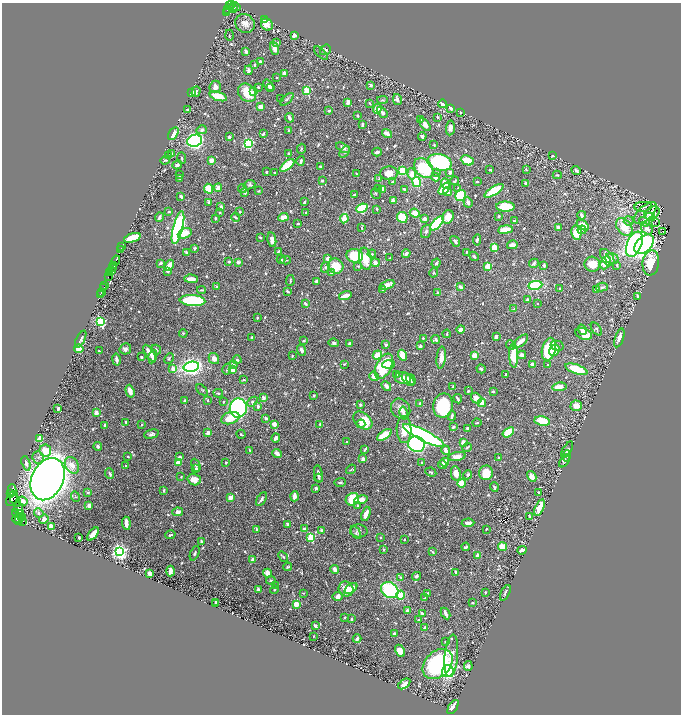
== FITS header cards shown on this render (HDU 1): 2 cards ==
NAXIS1  =                 1358
NAXIS2  =                 1424

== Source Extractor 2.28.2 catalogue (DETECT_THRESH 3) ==
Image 1358 x 1424 px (HDU 1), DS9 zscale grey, zoomed out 1/2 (1 PNG px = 2 x 2 image px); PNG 683 x 716 px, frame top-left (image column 2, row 1423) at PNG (2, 3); each listed source drawn as its Kron ellipse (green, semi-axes under 4 px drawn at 4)
Background 0.43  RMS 0.012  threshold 0.0353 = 3 sigma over >= 5 px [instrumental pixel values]
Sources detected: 854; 37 cannot appear on this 1/2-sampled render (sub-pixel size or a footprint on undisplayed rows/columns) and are neither listed nor drawn; of the other 817, the 500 brightest by FLUX_AUTO listed and drawn (317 fainter detections omitted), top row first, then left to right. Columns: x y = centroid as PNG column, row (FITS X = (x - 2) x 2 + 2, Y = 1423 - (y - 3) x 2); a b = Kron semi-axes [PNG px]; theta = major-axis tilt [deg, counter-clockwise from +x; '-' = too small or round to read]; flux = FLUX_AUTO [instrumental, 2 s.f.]
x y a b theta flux
231 4 3 2 - 120
229 5 3 1 - 92
235 7 5 3 - 110
233 8 2 2 - 58
228 10 2 2 - 150
226 12 2 2 - 100
265 20 4 2 - 7.2
245 23 10 9 - 16
267 24 6 5 - 20
229 35 6 3 -89 2.4
294 35 4 3 - 13
277 43 4 3 - 4.2
274 49 6 4 -71 14
325 50 5 5 - 5.5
246 51 3 2 - 6.7
321 53 8 3 -42 3.1
260 62 2 2 - 13
254 65 4 2 - 2.3
248 70 5 3 - 8.7
285 73 3 2 - 29
277 77 3 2 - 2.3
268 85 6 3 -54 14
371 85 2 2 - 10
215 87 6 5 - 10
258 87 2 2 - 2.5
270 88 4 3 - 14
307 91 3 3 - 130
196 92 5 3 - 5.1
254 92 3 3 - 4.9
192 93 4 3 - 25
247 93 10 8 -47 59
218 96 9 4 -18 51
281 99 4 3 - 2.7
287 99 8 4 39 5.4
397 99 6 3 -78 8.9
382 100 5 4 - 3.2
348 102 4 2 - 15
369 103 3 2 - 2.2
443 104 4 3 - 13
260 107 3 3 - 19
451 108 3 2 - 9.6
377 109 5 4 - 38
187 110 3 2 - 3.5
329 111 3 3 - 4.1
382 112 6 3 -47 8.8
461 113 3 2 - 2.3
358 116 3 2 - 2.4
438 117 3 2 - 3.5
289 118 5 2 - 9.7
421 120 3 3 - 2.9
362 125 3 2 - 6.6
425 125 7 4 -54 14
450 128 7 4 85 14
202 130 5 4 - 6.8
288 131 3 2 - 2.5
387 133 5 3 - 17
173 134 7 4 59 31
263 134 4 2 - 4
422 136 4 2 - 7.2
229 137 3 3 - 3.8
195 141 7 6 - 690
248 144 3 3 - 340
434 145 2 2 - 2.3
343 148 7 3 -28 8.2
301 149 5 3 - 2.8
345 152 6 4 48 4.4
377 152 4 3 - 7.3
172 154 3 2 - 7.5
288 154 4 2 - 4.3
553 155 4 2 - 2.2
169 156 4 3 - 5.4
182 158 6 2 -84 2.6
165 160 4 2 - 3.7
211 160 3 3 - 14
467 160 7 4 -25 53
301 161 5 2 - 6.8
440 163 12 8 -12 290
177 165 5 3 - 7.1
287 165 8 4 40 84
320 167 2 2 - 7.7
424 168 11 8 -47 140
526 169 3 2 - 2.4
490 170 3 2 - 3.8
402 171 4 3 - 60
576 171 5 3 - 6.6
266 172 2 2 - 3.2
437 172 4 3 - 2.2
450 172 3 3 - 6.1
275 173 3 2 - 2.6
389 173 9 7 3 24
356 174 3 2 - 2.9
412 174 5 4 - 16
179 175 3 2 - 3.6
557 175 4 3 - 2.8
436 177 4 4 - 18
180 178 4 3 - 2.2
379 178 4 3 - 2.3
322 180 2 2 - 2.8
455 181 4 2 - 4.1
393 182 3 2 - 3.9
417 182 5 4 - 80
477 182 3 2 - 2.5
445 183 5 4 - 32
526 183 3 2 - 3.4
249 185 6 4 22 4.4
218 188 4 3 - 14
379 188 4 4 - 3.2
458 188 3 3 - 2.6
209 189 5 4 - 56
242 189 4 3 - 2.8
404 189 3 2 - 6
444 189 7 4 46 47
382 190 3 3 - 42
259 191 3 2 - 2.2
494 191 11 4 31 110
447 192 4 3 - 13
245 193 3 3 - 4.8
376 193 5 2 - 2.1
354 195 3 2 - 3.6
460 195 5 5 - 80
181 196 3 2 - 6
393 200 4 3 - 7
209 202 4 3 - 3.6
304 202 3 2 - 4.5
468 202 5 3 - 8.2
221 207 4 3 - 6.6
505 207 9 5 -1 73
643 207 9 5 5 7.9
362 208 6 3 23 160
377 209 3 2 - 2.7
239 211 3 3 - 3.3
169 212 3 3 - 2.5
220 212 4 3 - 2.6
306 212 3 3 - 3.2
415 213 5 4 - 20
645 213 14 7 42 12
652 213 8 6 34 24
582 215 4 2 - 9.9
498 216 3 2 - 2.9
159 217 5 2 - 7.5
236 217 4 2 - 2.8
283 217 5 4 - 20
402 217 5 5 - 59
448 217 7 5 66 23
650 217 5 4 - 4.6
215 218 2 2 - 3.7
344 219 4 2 - 60
425 219 3 3 - 11
514 221 4 2 - 2.5
629 221 5 4 - 5.5
644 222 5 3 - 8.6
655 222 4 2 - 2.2
437 223 9 4 47 280
298 224 2 2 - 3.9
583 225 7 4 -37 32
558 227 3 3 - 9.7
624 227 10 7 -50 49
178 228 17 5 75 690
362 228 3 2 - 4.1
647 229 6 5 - 10
505 230 7 3 8 52
582 230 4 3 - 2.4
426 231 7 5 69 6.7
663 232 2 2 - 3.3
185 233 7 4 26 37
576 233 7 5 -80 53
260 237 3 2 - 4
132 238 9 3 17 65
272 240 7 4 -79 11
477 240 5 2 - 5.9
455 241 6 3 -52 7.9
634 244 13 7 67 530
644 244 11 7 46 570
512 245 5 3 - 10
122 247 3 2 - 69
195 248 3 3 - 3.8
494 248 3 3 - 100
120 249 2 1 - 31
278 251 4 2 - 3.3
186 252 3 3 - 2.8
466 252 2 2 - 2.5
372 254 4 3 - 3.7
406 254 4 3 - 8.1
355 256 8 7 - 120
474 256 5 3 - 4.5
607 257 10 5 -56 25
328 258 3 2 - 16
390 258 3 2 - 2.4
281 259 4 4 - 3.2
365 259 11 6 -80 45
612 259 7 5 -21 9.5
286 260 5 2 - 2.2
116 261 5 2 - 36
229 262 2 2 - 5.5
238 262 2 2 - 25
161 263 4 2 - 4.7
375 263 4 3 - 12
436 263 5 3 - 6
534 263 5 3 - 3.6
605 263 7 4 63 34
651 263 12 8 81 77
592 264 8 7 - 45
113 265 3 1 - 43
169 265 6 3 52 27
544 265 3 3 - 4.1
617 265 4 3 - 2.4
336 266 8 7 - 44
358 266 4 3 - 3.1
488 266 3 3 - 72
325 267 5 4 - 3.5
112 268 2 2 - 61
111 271 2 1 - 55
168 271 4 3 - 4.8
110 272 2 1 - 7.1
331 273 3 3 - 2.7
434 273 5 4 - 3.1
109 276 3 1 - 53
191 279 7 3 -1 21
290 281 5 2 - 3
316 281 3 3 - 7.8
105 285 4 2 - 82
387 285 7 4 23 21
535 285 7 4 9 130
217 287 4 3 - 2.9
461 287 3 2 - 8.5
602 287 6 3 13 4.5
103 288 4 2 - 140
560 288 3 2 - 2.3
383 289 3 3 - 7.7
201 290 4 2 - 3.1
596 290 3 2 - 8.3
288 291 4 2 - 3.9
101 292 3 2 - 190
438 293 3 3 - 2.9
100 295 2 1 - 100
345 296 6 2 15 25
637 296 3 2 - 4.7
527 300 4 3 - 4.8
192 301 13 5 -3 210
537 303 2 2 - 2.2
305 304 4 2 - 4.4
514 309 4 2 - 5.3
257 318 4 3 - 2.6
100 322 3 3 - 310
461 329 4 4 - 9.8
596 329 7 4 -53 3.5
582 330 5 3 - 20
183 333 4 3 - 2.3
447 334 4 2 - 2.5
584 334 8 5 -21 33
252 337 3 2 - 2.3
496 337 4 3 - 8.4
423 338 2 2 - 3
619 338 10 4 71 19
81 339 9 3 63 4.9
436 339 5 3 - 4.5
303 341 4 3 - 2.2
521 341 9 3 42 19
334 343 5 3 - 4.4
350 343 3 2 - 4.4
386 345 3 3 - 5.3
511 345 5 3 - 3.3
420 346 3 3 - 6.1
557 346 6 5 - 6.8
79 349 4 3 - 25
125 349 6 5 - 7.7
156 349 5 3 - 2.7
549 349 11 7 75 140
302 350 6 3 -71 7.3
554 350 6 5 - 26
99 351 3 2 - 2.4
150 353 9 4 -58 22
377 355 5 3 - 50
402 355 5 3 - 42
474 355 3 3 - 29
522 355 4 4 - 9.2
292 356 4 2 - 2.6
514 356 12 4 -88 73
141 357 2 2 - 3.5
153 357 7 3 77 10
214 358 6 5 - 11
441 358 11 4 83 16
116 359 6 3 -79 12
169 359 6 3 61 2.8
237 360 4 3 - 2.5
233 364 3 3 - 7.6
344 364 3 3 - 2.7
532 364 4 3 - 9.2
389 365 6 3 3 29
548 365 3 2 - 2.7
384 366 13 7 64 160
191 367 8 5 11 890
173 368 2 2 - 27
227 369 6 2 73 2.4
481 369 5 3 - 3.5
576 369 11 4 -18 78
233 370 3 3 - 15
505 374 3 2 - 3.2
397 375 3 3 - 5.7
374 376 5 4 - 18
403 378 8 6 -8 23
408 379 8 4 -47 7.9
244 380 3 2 - 3.2
411 380 6 3 -58 5
386 386 5 3 - 7.7
453 386 2 2 - 2.2
559 387 7 4 7 22
202 390 7 2 -46 2.1
130 391 6 3 -74 21
468 391 2 2 - 5.7
493 391 3 3 - 4.6
218 393 5 2 - 2.7
314 395 3 2 - 3.4
264 398 2 2 - 26
476 398 5 5 - 25
458 399 5 2 - 3.6
185 400 3 2 - 4.2
207 400 3 2 - 2.5
223 402 3 2 - 2.7
252 402 6 4 42 4.7
420 403 4 3 - 4.9
482 403 4 3 - 21
360 405 4 3 - 3.2
258 406 3 2 - 7.3
443 406 12 9 79 130
576 406 6 5 - 22
58 408 3 2 - 4.5
238 408 9 8 - 520
401 409 11 9 -52 17
96 413 2 2 - 33
403 413 6 4 -79 5.1
452 416 5 2 - 7.7
230 418 9 6 18 38
266 418 3 2 - 5.6
363 420 11 7 -41 55
542 421 8 4 -10 52
126 422 3 2 - 4.6
477 423 4 2 - 2.8
142 424 3 2 - 2.5
274 424 2 2 - 42
320 424 3 2 - 3
361 424 4 3 - 6.2
105 425 2 2 - 11
453 427 4 3 - 2.9
468 428 3 3 - 4.8
404 429 13 7 -89 34
508 432 6 4 35 88
208 433 3 3 - 12
151 434 8 4 13 5.5
241 434 5 3 - 2.6
384 435 8 3 33 69
424 435 22 5 -27 710
276 438 5 3 - 9.5
40 439 3 3 - 37
347 442 3 2 - 3
463 442 3 3 - 10
417 444 8 8 - 330
98 446 4 3 - 3.8
467 447 5 2 - 3.3
365 449 4 2 - 3.6
250 450 4 2 - 3.2
446 450 5 3 - 12
567 450 9 4 58 6.6
45 451 6 5 - 33
277 453 5 3 - 14
128 456 3 2 - 2.7
457 456 9 4 12 21
567 456 6 4 78 6.4
179 457 4 3 - 6.7
499 457 2 2 - 2.1
38 458 6 5 - 7.6
363 459 4 3 - 9.7
564 461 7 4 53 5.9
178 462 3 3 - 31
226 462 2 2 - 2.7
422 462 2 2 - 2.5
445 462 4 3 - 26
26 463 7 4 -71 9.3
72 465 9 6 -57 22
196 465 7 3 -66 3.5
442 465 4 3 - 11
126 466 2 2 - 2.3
196 469 4 3 - 3.6
351 469 5 3 - 2.6
431 472 6 3 -27 3.8
456 473 7 5 -82 21
486 473 7 7 - 45
110 474 5 2 - 4.8
318 474 9 3 -81 8.3
468 475 5 3 - 4.5
532 476 6 4 -59 19
181 477 3 2 - 2.4
319 478 4 3 - 2.5
48 479 22 16 64 2800
194 480 7 5 -19 18
340 482 6 3 6 3.9
462 483 4 3 - 35
494 487 5 2 - 4.2
316 488 3 3 - 6.9
12 490 6 3 90 670
164 490 4 2 - 4
538 492 2 2 - 3.2
88 493 3 2 - 3
10 494 3 3 - 460
75 496 5 4 - 3
294 496 5 3 - 23
230 498 2 2 - 34
12 499 8 5 62 130
261 499 7 3 58 7.9
352 499 7 6 - 64
361 500 7 3 14 27
15 501 7 2 -53 130
23 501 5 3 - 12
358 505 4 3 - 3.3
89 506 3 3 - 11
539 508 9 4 67 53
18 509 6 3 -87 700
178 512 5 4 - 12
16 513 3 2 - 160
21 513 2 1 - 130
39 513 5 4 - 5.6
366 514 7 3 71 21
529 516 3 2 - 3.9
22 517 2 2 - 120
18 518 6 4 22 360
44 519 5 4 - 15
18 521 4 1 - 180
23 522 3 2 - 11
126 523 7 3 -84 15
468 523 6 3 4 12
288 525 4 3 - 7
51 526 3 3 - 38
257 529 4 3 - 3.4
304 529 3 3 - 9.8
486 529 2 2 - 2.2
321 531 4 3 - 4.3
359 531 9 6 -3 8.6
356 533 7 4 -57 4.4
93 534 8 3 51 22
170 535 5 2 - 3.4
311 537 3 3 - 140
381 537 2 2 - 2.4
79 538 3 2 - 3.3
405 539 2 2 - 2.7
201 541 4 3 - 3.3
466 547 4 2 - 5
503 547 4 3 - 35
384 550 2 2 - 4.5
522 550 5 2 - 10
119 552 4 4 - 890
433 552 4 2 - 3.3
195 553 7 3 67 4
478 555 3 3 - 17
283 557 6 3 -53 3.6
253 560 3 2 - 13
287 567 4 2 - 2.9
335 570 5 3 - 15
170 571 5 3 - 18
456 572 4 3 - 4.9
149 573 3 3 - 21
268 573 5 3 - 29
416 576 4 3 - 4.3
400 577 4 3 - 3.8
271 580 4 3 - 2.6
276 585 2 2 - 2.5
351 588 7 4 37 34
346 589 8 7 - 21
258 590 3 3 - 7.3
274 590 4 3 - 4.4
390 590 9 7 -36 190
485 592 2 2 - 3.1
303 593 3 2 - 2.4
427 593 3 3 - 2.5
505 593 8 3 65 6.3
400 595 4 4 - 48
338 597 5 4 - 9.5
425 598 4 3 - 2.8
215 602 3 2 - 4.7
472 603 3 2 - 2.9
215 604 2 2 - 3
296 604 3 2 - 77
407 610 3 2 - 5.4
446 613 6 2 -62 9
422 614 4 2 - 6.7
345 618 3 2 - 2.7
351 619 3 2 - 5.1
419 620 3 3 - 3.4
315 626 3 2 - 6.7
425 627 4 2 - 4.9
394 633 3 2 - 4.1
314 636 2 2 - 2.4
357 639 4 2 - 6.3
445 642 3 2 - 2.1
400 651 6 4 -63 15
451 656 21 6 85 34
438 664 17 12 45 330
468 666 5 4 - 6.2
448 671 6 5 - 170
404 684 7 4 36 10
453 707 8 3 57 25
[317 fainter detections neither listed nor drawn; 37 sub-pixel or undisplayed-footprint detections neither listed nor drawn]